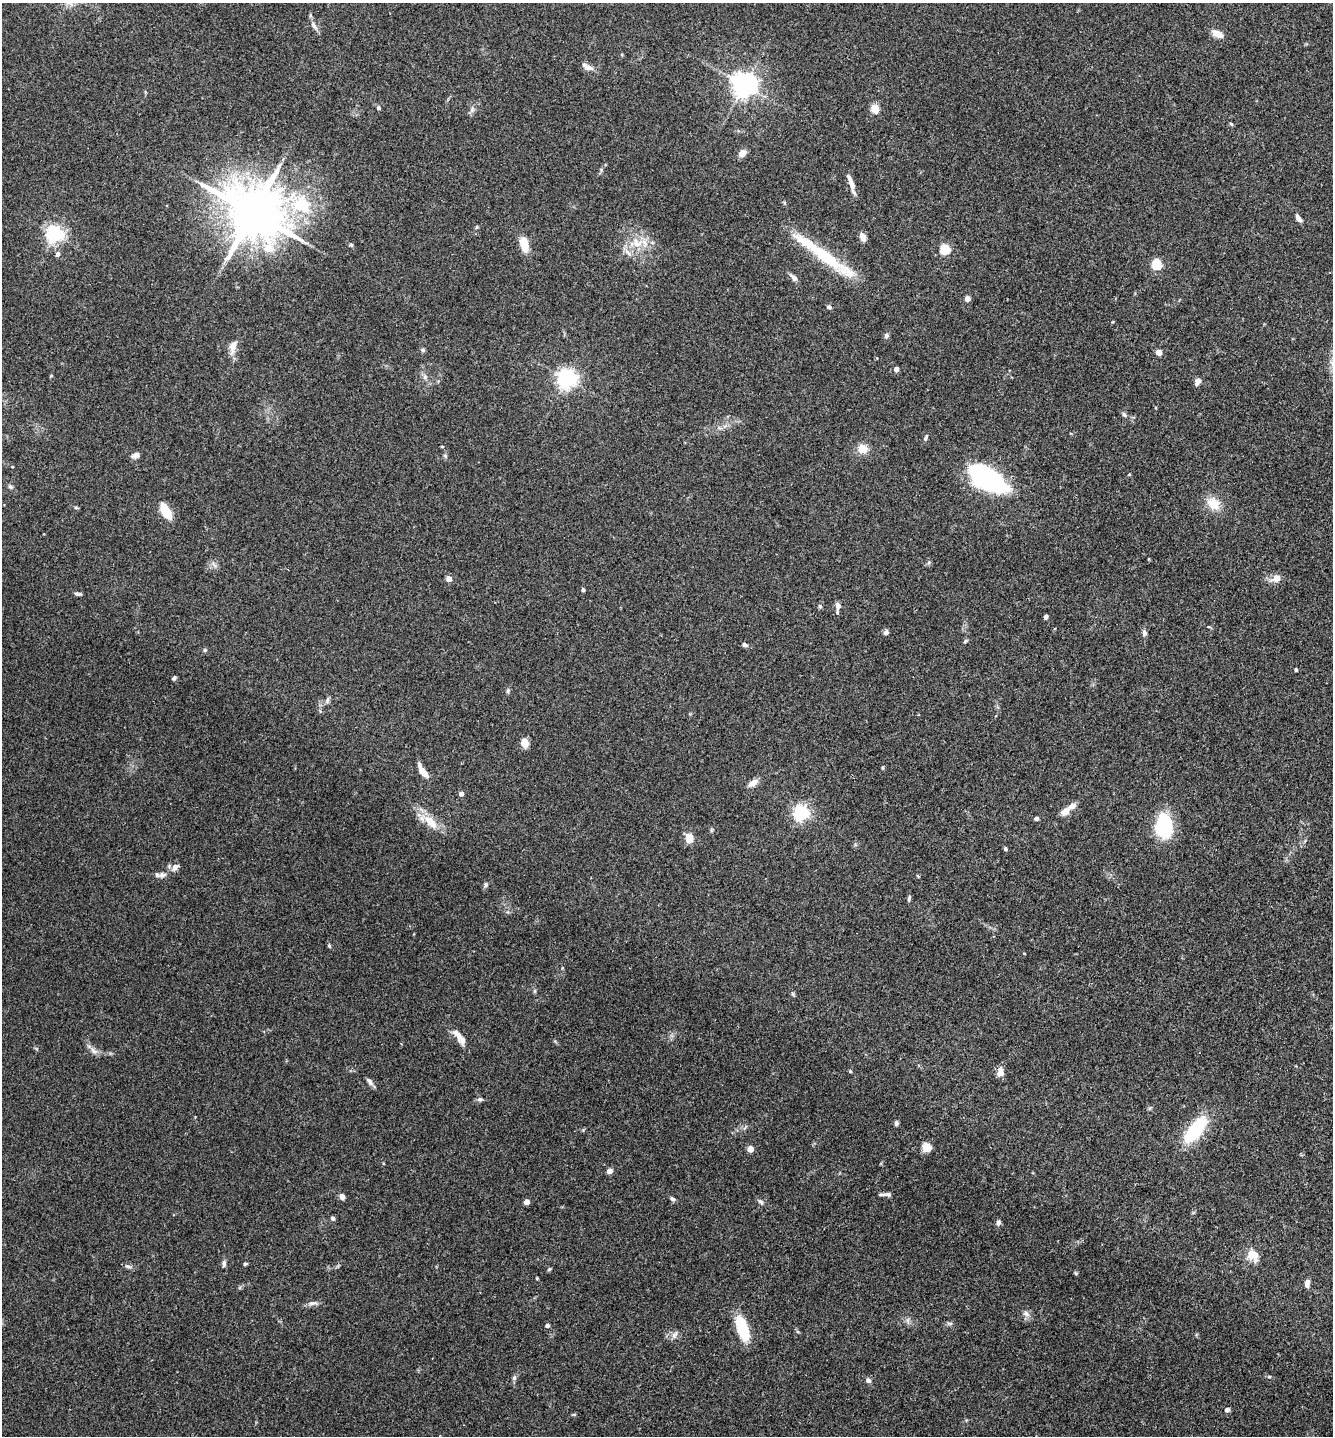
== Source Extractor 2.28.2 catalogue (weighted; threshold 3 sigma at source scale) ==
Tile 6 of 4 x 4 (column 2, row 2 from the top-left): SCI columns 1494-2824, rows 2897-4330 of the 5793 x 5786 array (HDU 1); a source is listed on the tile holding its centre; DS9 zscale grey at full resolution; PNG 1335 x 1438 px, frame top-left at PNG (2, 3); no overlay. Shown black and unused: <1% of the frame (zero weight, under 3 of 4 exposures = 2% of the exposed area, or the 3 px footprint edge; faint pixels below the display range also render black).
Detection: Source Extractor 2.28.2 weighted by HDU 2 'WHT'; one run over the whole footprint, this tile lists its part. Background 0.0752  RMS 0.0058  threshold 0.026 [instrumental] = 3 sigma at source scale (4.5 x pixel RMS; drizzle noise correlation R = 1.50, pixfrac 1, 0.05/0.05 arcsec/px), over >= 5 px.
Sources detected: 120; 1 inside a brighter object's white glare — not listed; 4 inside a brighter listed object's ellipse — not listed separately; the other 115 listed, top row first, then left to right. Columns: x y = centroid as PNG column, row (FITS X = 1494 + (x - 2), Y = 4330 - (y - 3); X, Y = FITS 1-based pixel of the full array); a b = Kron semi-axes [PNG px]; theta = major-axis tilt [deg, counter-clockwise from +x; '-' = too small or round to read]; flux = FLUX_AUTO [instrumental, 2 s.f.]
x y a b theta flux
314 25 11 6 -60 2.4
1218 34 14 7 -29 5.2
587 67 16 7 -28 3.4
744 85 7 7 - 580
378 108 5 5 - 1
875 108 5 5 - 23
472 109 7 4 -72 1.2
1231 124 5 4 - 0.8
742 153 7 6 - 5.2
851 182 21 5 -69 5
302 205 31 28 -31 35
253 213 17 14 -42 3700
1298 218 10 5 -57 2.6
476 227 6 3 71 0.58
54 234 6 6 - 220
863 237 9 6 -65 3.3
637 243 17 12 -29 9.5
351 245 5 4 - 0.81
524 245 18 9 -77 8.3
945 249 5 5 - 39
628 252 14 5 -43 2.9
58 254 5 4 - 2
824 256 62 16 -37 34
1157 264 5 5 - 45
794 278 12 6 -46 2.3
967 299 4 4 - 4.7
829 307 6 5 - 1.2
886 336 6 6 - 1.2
233 347 19 9 80 4.9
423 350 6 5 - 1
1159 352 4 4 - 7.1
896 369 4 4 - 3.5
425 377 6 6 - 1.4
567 379 6 6 - 300
1197 382 8 6 59 2.4
1124 414 7 5 -54 1.1
926 438 8 4 63 1.1
442 446 5 3 - 0.48
862 449 11 10 - 6.4
136 455 7 5 21 3.3
1129 474 5 3 - 0.48
993 481 31 19 -27 74
10 487 8 5 -20 1.1
1213 503 18 14 -45 9.2
76 508 6 4 -19 0.67
166 511 17 8 -60 14
214 565 8 4 -45 1.5
1276 578 12 8 25 4.4
449 579 4 4 - 5.8
583 590 4 4 - 1.1
78 594 11 4 1 1.1
820 606 6 4 -68 1
838 606 9 6 -79 2.8
1046 617 4 4 - 1.4
886 632 6 5 - 1.7
1144 633 7 6 - 1.5
965 641 7 3 53 0.74
745 645 7 5 -23 1.5
205 650 6 4 72 0.7
1296 670 3 3 - 1
174 678 5 4 - 1.2
508 691 6 4 90 0.88
327 700 9 4 72 1.3
524 743 9 7 -78 6.2
423 771 16 6 -56 6.5
753 783 15 7 33 3.5
461 794 4 4 - 2.7
1065 811 11 8 35 4
801 813 6 6 - 150
1036 818 4 4 - 1.9
430 821 29 11 -44 10
1164 825 25 15 -87 41
711 830 6 4 -73 0.76
689 839 10 7 87 6.8
1005 849 4 4 - 1.2
175 867 12 8 48 2.9
162 875 10 7 0 2.1
485 885 8 4 -82 0.97
909 898 8 4 75 1
329 946 6 4 -68 0.8
793 994 8 4 -55 0.88
457 1034 20 8 -57 4.7
94 1051 13 6 -36 2.7
850 1071 4 4 - 0.7
1000 1072 10 7 77 4.9
370 1082 11 6 -52 2.1
480 1099 7 6 - 1.3
896 1123 6 5 - 1.4
1195 1130 31 13 52 34
927 1147 5 5 - 28
750 1149 4 4 - 7.1
609 1171 6 5 - 3.1
887 1194 11 6 -3 2
342 1197 6 5 - 2.7
672 1199 7 5 -30 1.4
526 1202 4 4 - 4.9
760 1202 9 5 -40 1.3
333 1218 4 4 - 1.7
998 1222 8 6 70 1.5
1253 1255 14 12 -33 8
224 1263 9 5 85 1.5
245 1264 5 4 - 0.78
128 1266 10 4 -11 1.3
549 1269 5 4 - 0.84
1075 1273 6 4 -70 0.63
1307 1283 9 5 78 2.4
313 1303 14 6 2 2.2
1026 1314 9 7 -30 2.3
547 1325 4 4 - 1.9
742 1328 26 10 -70 24
674 1335 11 6 55 2.3
1269 1377 6 4 1 0.66
514 1378 7 5 74 1.4
868 1380 6 6 - 1.9
1227 1410 6 5 - 1.6
Overlapping masked pixels (flux is a lower limit): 1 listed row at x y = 1000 1072